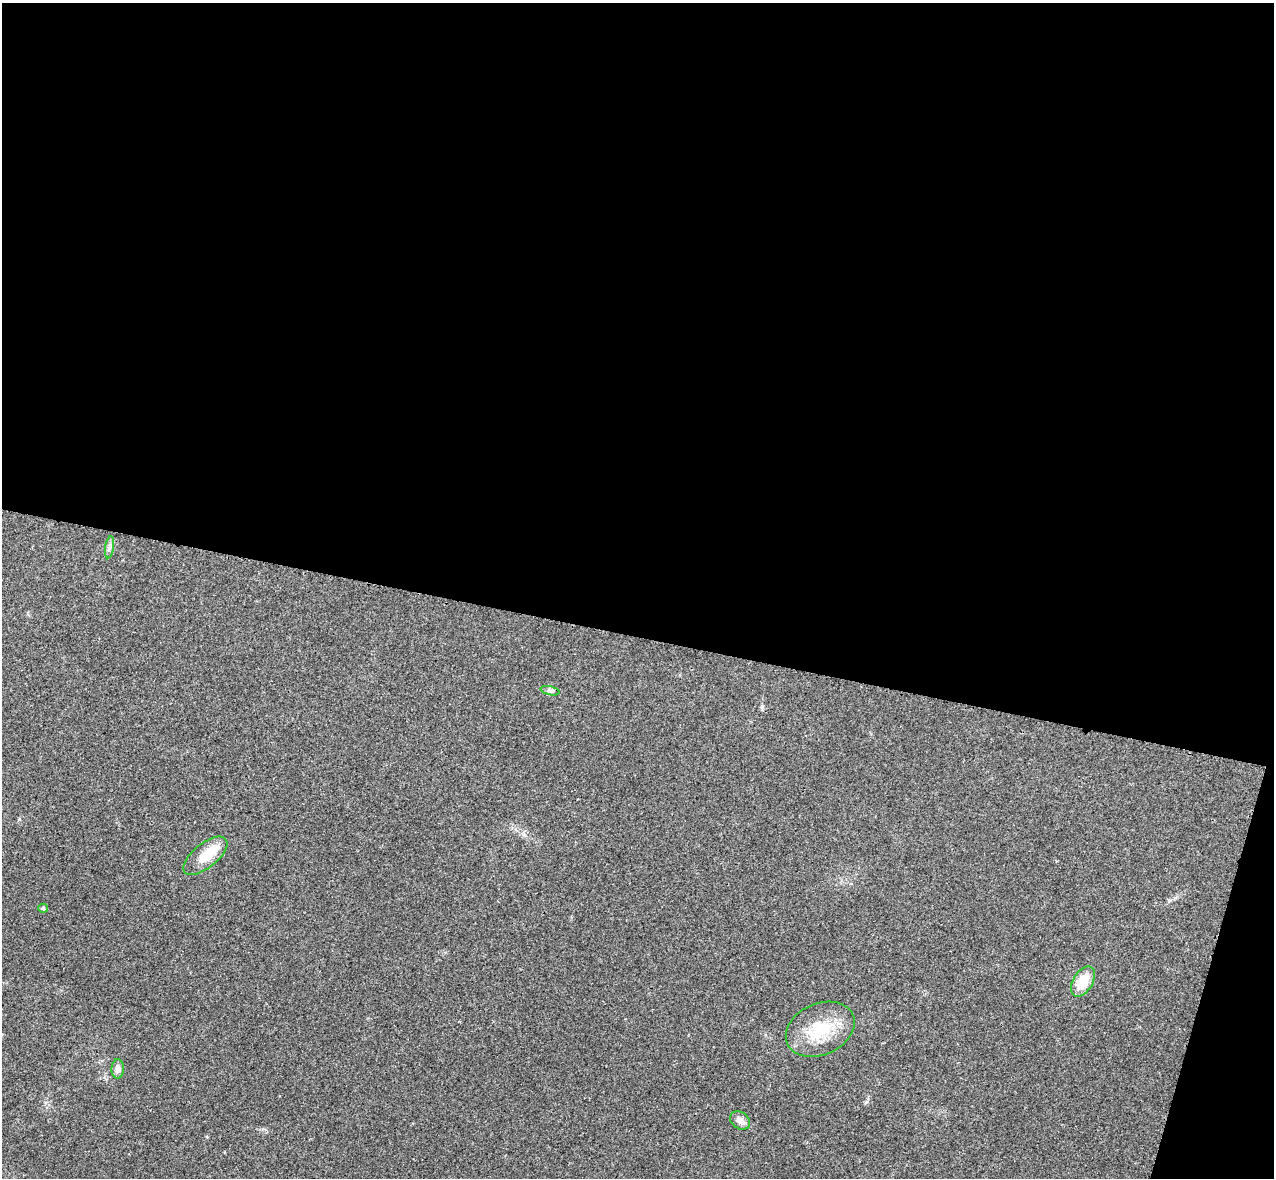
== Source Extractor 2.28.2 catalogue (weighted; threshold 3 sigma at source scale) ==
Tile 4 of 4 x 4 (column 4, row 1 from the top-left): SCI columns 3839-5110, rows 3710-4885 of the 5134 x 5189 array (HDU 1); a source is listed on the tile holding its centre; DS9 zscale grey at full resolution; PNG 1276 x 1180 px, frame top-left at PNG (2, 3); each listed source drawn as its Kron ellipse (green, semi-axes under 4 px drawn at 4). Shown black and unused: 56% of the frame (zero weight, under 3 of 4 exposures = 6% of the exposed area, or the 3 px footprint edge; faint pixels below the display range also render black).
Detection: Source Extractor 2.28.2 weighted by HDU 2 'WHT'; one run over the whole footprint, this tile lists its part. Background 0.0207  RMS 0.0044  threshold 0.0197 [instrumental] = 3 sigma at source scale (4.5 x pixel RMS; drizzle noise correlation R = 1.50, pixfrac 1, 0.05/0.05 arcsec/px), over >= 5 px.
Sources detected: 9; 1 inside a brighter object's white glare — neither listed nor drawn; the other 8 listed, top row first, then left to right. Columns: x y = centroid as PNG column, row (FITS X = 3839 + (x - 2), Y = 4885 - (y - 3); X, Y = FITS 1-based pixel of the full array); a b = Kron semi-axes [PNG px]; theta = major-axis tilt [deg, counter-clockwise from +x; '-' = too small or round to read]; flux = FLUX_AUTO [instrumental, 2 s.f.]
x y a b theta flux
109 547 11 4 81 1.4
550 691 9 4 -13 1.1
205 856 26 12 39 9.8
43 908 5 4 - 0.5
1083 982 16 10 60 9.8
820 1029 36 25 25 19
118 1069 10 6 89 2.4
740 1120 11 8 -33 2.8